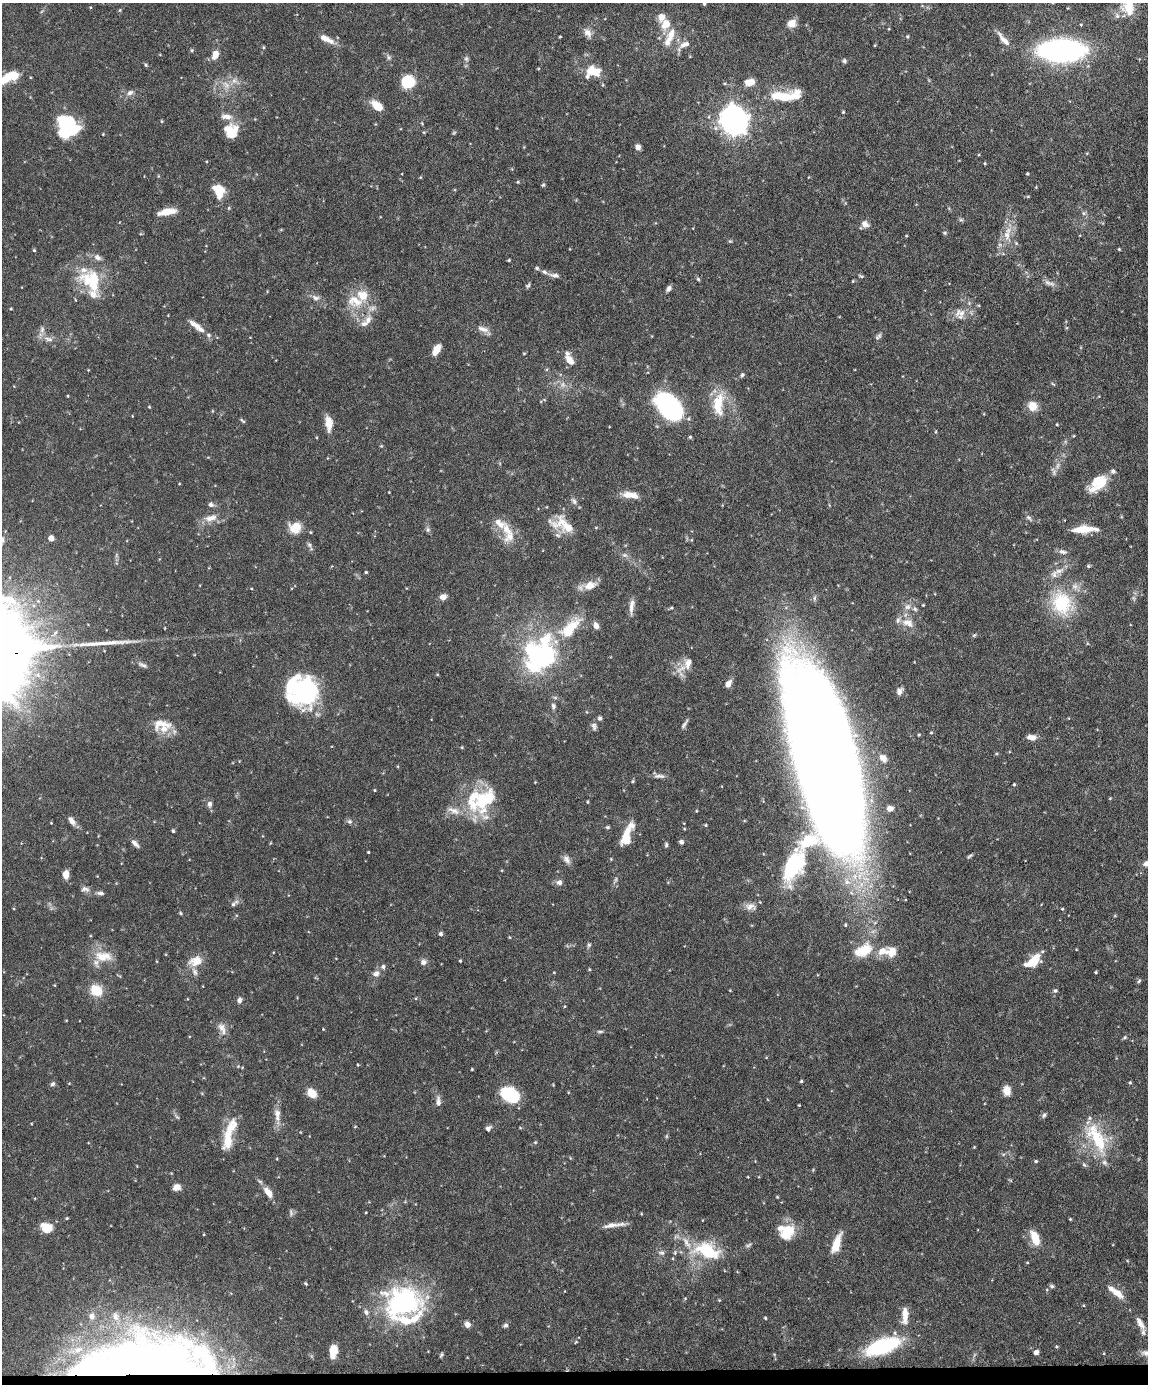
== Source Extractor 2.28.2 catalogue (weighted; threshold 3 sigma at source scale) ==
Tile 10 of 4 x 3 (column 2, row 3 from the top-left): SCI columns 1148-2293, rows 239-1620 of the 4588 x 4517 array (HDU 1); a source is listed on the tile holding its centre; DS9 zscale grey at full resolution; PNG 1150 x 1386 px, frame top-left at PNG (2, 3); no overlay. Shown black and unused: <1% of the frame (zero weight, under 4 of 8 exposures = <1% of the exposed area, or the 3 px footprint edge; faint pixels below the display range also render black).
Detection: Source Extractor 2.28.2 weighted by HDU 2 'WHT'; one run over the whole footprint, this tile lists its part. Background 0.0858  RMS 0.003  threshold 0.0122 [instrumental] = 3 sigma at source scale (4.09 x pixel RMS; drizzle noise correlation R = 1.36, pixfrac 0.8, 0.05/0.05 arcsec/px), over >= 5 px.
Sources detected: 333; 8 too faint to see at this stretch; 9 inside a brighter object's white glare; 1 long thin detection or spike segment (spike, bleed or trail) — not listed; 43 inside a brighter listed object's ellipse — not listed separately; the other 272 listed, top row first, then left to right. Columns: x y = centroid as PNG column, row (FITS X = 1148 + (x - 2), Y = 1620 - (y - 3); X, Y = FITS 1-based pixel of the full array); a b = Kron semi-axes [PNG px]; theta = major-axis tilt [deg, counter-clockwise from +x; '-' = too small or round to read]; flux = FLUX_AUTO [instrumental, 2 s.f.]
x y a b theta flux
704 3 5 4 - 0.39
1128 7 23 19 -51 6.3
120 10 6 3 71 0.3
662 17 11 9 79 1.9
792 23 10 8 23 2.8
1081 25 4 4 - 0.26
587 33 14 8 -61 1.7
671 35 20 10 75 3.8
907 36 4 4 - 0.3
560 37 4 3 - 0.2
325 38 21 8 -24 2.8
1003 39 24 7 -50 2.3
685 44 16 7 23 2.2
875 45 5 3 - 0.22
263 47 5 4 - 0.3
192 50 5 4 - 0.34
1062 50 30 15 1 93
215 55 11 7 71 2.5
388 57 9 6 -64 0.77
466 59 9 6 -87 0.79
844 61 6 5 - 0.54
146 65 5 4 - 0.39
593 71 19 12 -9 5.4
13 76 12 11 - 4.4
234 81 9 9 - 1.7
407 82 10 10 - 12
750 82 9 6 9 3.7
226 85 15 9 -44 2.7
603 85 5 3 - 0.28
130 93 11 7 25 1.2
786 96 41 13 4 11
377 106 13 7 -39 4.6
843 112 4 3 - 0.29
227 116 16 8 -7 2.3
734 120 14 12 -65 190
162 121 5 3 - 0.25
422 123 4 4 - 0.24
67 130 24 20 -38 17
424 132 5 3 - 0.25
233 133 19 11 69 5
103 134 3 3 - 0.18
638 147 6 5 - 1.2
985 163 4 3 - 0.26
1027 174 3 2 - 0.27
518 182 5 4 - 0.29
543 185 5 5 - 0.37
219 191 15 11 -70 5.8
1028 196 5 3 - 0.26
229 208 5 4 - 0.32
167 212 22 7 11 3.9
1084 213 7 6 - 0.63
961 220 6 4 0 0.43
865 224 9 7 -36 1.6
945 233 6 4 -1 0.35
1007 234 27 10 80 4.7
906 236 4 3 - 0.22
730 241 5 4 - 0.32
1016 243 7 4 -46 0.39
570 249 3 2 - 0.16
1119 249 3 3 - 0.28
34 250 4 4 - 0.32
97 257 11 7 -29 1.4
509 260 3 3 - 0.3
537 268 6 5 - 0.43
554 275 16 5 -10 1.2
861 276 8 3 -33 0.39
94 278 28 18 -29 10
698 279 6 4 -46 0.4
1049 283 17 6 -18 1.4
528 286 7 5 48 0.49
668 289 8 5 53 0.89
315 298 12 8 -22 1.4
355 301 25 17 -14 7.4
11 309 4 3 - 0.26
960 314 16 15 - 3.4
368 320 14 9 65 2.2
193 324 16 7 -29 2
42 329 11 6 89 1.2
483 329 19 7 -28 2
209 335 7 6 - 0.75
878 336 11 5 46 0.74
48 339 14 6 -12 1.6
436 349 12 6 60 3
524 353 4 3 - 0.23
569 359 18 8 -64 2.9
742 375 7 5 61 0.53
1053 384 6 4 -43 0.34
68 396 3 3 - 0.23
718 404 34 15 83 8.5
1032 406 10 10 - 3.8
149 407 4 4 - 0.23
669 407 27 17 -46 46
212 411 5 3 - 0.24
132 416 4 2 - 0.17
242 420 9 3 -37 0.41
329 423 17 8 -87 3.4
1057 424 4 3 - 0.25
936 432 5 3 - 0.27
690 437 4 4 - 0.36
381 446 5 4 - 0.25
1098 483 25 14 42 7.3
179 484 4 2 - 0.18
389 492 2 2 - 0.15
628 495 19 9 -2 3
574 501 11 6 -52 0.9
211 505 7 6 - 0.9
210 518 18 10 17 3
1029 518 11 5 -47 0.78
562 522 37 19 15 5.7
295 527 13 11 5 4.9
428 529 8 6 -90 0.66
506 529 20 12 -56 4.2
1084 529 26 7 2 5.5
311 532 5 3 - 0.25
51 538 4 4 - 2.9
309 545 10 5 -52 0.73
1063 552 11 6 -14 1
625 555 8 6 -19 0.84
1088 566 6 4 -21 0.34
1058 571 17 7 21 2
366 572 3 3 - 0.36
590 585 19 10 18 3.4
251 588 4 2 - 0.19
443 597 6 6 - 2.1
1062 603 29 24 -64 17
923 605 3 3 - 0.23
631 607 21 6 84 1.8
908 607 10 8 4 1.6
908 623 19 12 -22 3.3
596 625 8 6 -66 1.5
974 635 6 5 - 0.37
545 655 40 31 29 33
688 663 29 10 66 3.5
142 665 15 5 -25 1
728 684 10 6 56 1.5
306 691 30 25 47 38
899 691 8 7 - 1.3
555 698 6 4 -1 0.45
553 706 8 6 -86 0.81
600 718 6 6 - 0.57
161 723 32 12 -5 4.3
685 724 14 4 60 0.79
594 726 10 7 -68 0.88
931 733 4 4 - 0.29
919 735 4 3 - 0.25
1032 737 9 6 -8 2
883 758 9 7 -53 1.9
826 761 148 42 -77 1100
659 776 16 5 -2 1.1
633 781 4 4 - 0.33
535 782 3 3 - 0.19
1014 784 4 3 - 0.31
374 790 4 3 - 0.24
1110 798 5 3 - 0.2
473 799 60 22 -63 15
587 802 4 3 - 0.26
209 804 9 7 -89 1.1
890 808 6 5 - 1.3
453 810 22 8 -18 3
72 821 11 6 -54 1.7
349 821 7 6 - 0.72
51 823 3 3 - 0.19
706 825 4 4 - 0.29
608 827 6 4 0 0.4
173 831 4 4 - 0.43
627 836 28 10 71 7.4
681 842 5 5 - 0.81
135 843 12 6 -46 1.2
270 843 5 3 - 0.22
666 845 7 4 -90 0.49
368 852 3 3 - 0.29
970 856 9 4 37 0.48
567 859 13 8 -60 1.4
1147 863 13 7 11 1.7
794 865 49 20 66 22
66 874 6 5 - 3.6
615 880 12 4 69 0.72
559 882 8 7 - 1.2
85 889 12 7 -12 1.1
100 893 10 5 -6 0.81
234 903 13 5 38 0.89
751 907 16 10 -3 2.1
1062 909 4 4 - 0.28
180 913 5 4 - 0.31
1115 916 5 3 - 0.23
845 925 6 5 - 0.41
441 934 5 5 - 0.61
509 937 5 3 - 0.22
589 945 7 5 79 0.5
863 950 21 13 28 8
891 952 15 15 - 3.3
103 956 26 14 -4 5.6
195 961 19 12 20 3.9
460 961 4 3 - 0.28
1033 961 17 9 35 7.2
423 962 8 8 - 1.1
383 967 6 6 - 0.72
589 969 4 3 - 0.28
554 972 4 3 - 0.2
1096 972 3 3 - 0.35
376 974 10 7 32 1.6
1139 981 7 4 52 0.42
96 990 12 10 -33 7
1055 991 6 5 - 0.48
416 998 4 3 - 0.25
239 1000 8 5 81 0.9
564 1006 5 3 - 0.23
66 1020 4 3 - 0.18
222 1028 19 9 -67 2.1
323 1029 3 3 - 0.18
600 1031 10 4 0 0.5
1125 1037 5 5 - 0.38
358 1065 4 3 - 0.22
238 1066 5 4 - 0.29
472 1069 3 3 - 0.25
801 1081 4 3 - 0.33
1130 1083 4 3 - 0.33
53 1084 7 6 - 0.65
553 1085 3 3 - 0.21
1007 1090 10 8 -85 2.7
312 1093 10 7 -48 4
510 1094 15 10 -27 20
438 1101 13 6 -87 1.3
799 1105 3 2 - 0.22
277 1115 21 9 -86 2.7
1044 1115 8 5 53 0.63
177 1117 10 4 -49 0.55
355 1127 5 3 - 0.21
488 1128 7 6 - 0.9
520 1128 5 3 - 0.23
230 1129 32 12 65 6.5
1097 1138 49 20 -59 14
535 1142 5 4 - 0.33
974 1147 4 3 - 0.22
1036 1161 5 4 - 0.32
1084 1165 8 5 -62 0.52
813 1170 4 4 - 0.23
177 1187 7 6 - 2
268 1192 14 7 -54 2.8
777 1197 4 3 - 0.23
366 1212 3 2 - 0.19
291 1213 11 5 -86 0.66
67 1218 4 4 - 0.26
1070 1219 3 3 - 0.24
611 1225 31 5 5 2.4
46 1228 11 9 -21 5.1
788 1231 18 16 -88 6
1035 1238 19 9 -69 4.6
836 1243 22 8 70 4.7
748 1245 11 5 25 0.67
707 1251 39 20 -17 16
661 1253 10 7 -6 0.95
1027 1262 5 3 - 0.22
306 1284 5 3 - 0.29
1052 1286 7 5 -16 0.5
1116 1293 19 8 -37 3.3
719 1300 4 3 - 0.23
402 1303 48 38 7 43
905 1315 23 8 88 3.5
92 1316 5 4 - 0.8
115 1317 8 5 74 0.52
765 1318 4 3 - 0.3
1140 1323 21 7 -62 2.3
467 1324 8 7 - 1.3
505 1325 7 5 26 0.61
576 1342 5 4 - 0.33
882 1346 23 10 20 39
334 1349 8 6 -84 4.8
1036 1352 6 5 - 0.93
1146 1353 12 7 -12 1.4
441 1355 5 4 - 0.48
149 1368 109 37 -2 75
Overlapping masked pixels (flux is a lower limit): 1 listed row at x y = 149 1368
Isophote crosses this tile's border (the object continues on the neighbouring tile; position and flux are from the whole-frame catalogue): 4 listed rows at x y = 704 3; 1128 7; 1147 863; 1146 1353